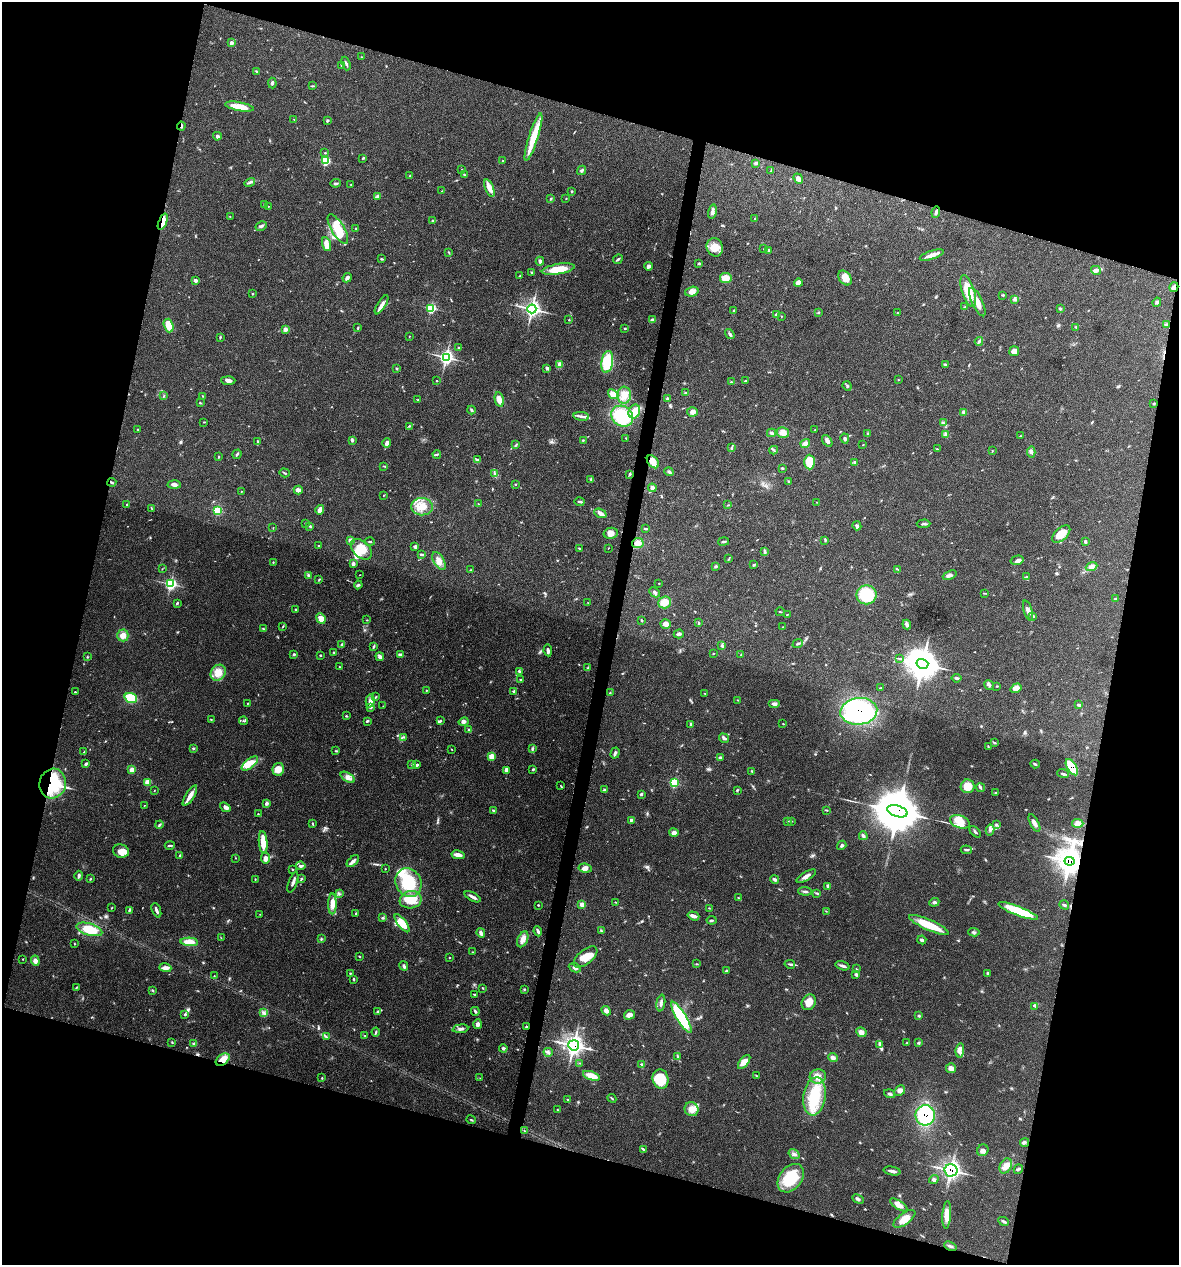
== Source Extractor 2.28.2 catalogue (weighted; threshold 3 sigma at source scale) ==
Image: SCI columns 121-4827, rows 1-5050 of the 5072 x 5054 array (HDU 1 of 3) = the unmasked area's bounding box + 8 px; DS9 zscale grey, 4 x 4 block average (1 PNG px = mean of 4 x 4 image px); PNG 1181 x 1267 px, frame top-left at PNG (2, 2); each listed source drawn as its Kron ellipse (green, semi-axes under 4 px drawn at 4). Shown black and unused: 31% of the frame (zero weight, under 3 of 4 exposures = <1% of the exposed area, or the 3 px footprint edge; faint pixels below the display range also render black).
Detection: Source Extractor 2.28.2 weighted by HDU 2 'WHT'. Background 0.0841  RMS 0.006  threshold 0.0268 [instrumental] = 3 sigma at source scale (4.5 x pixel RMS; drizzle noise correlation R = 1.50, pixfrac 1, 0.05/0.05 arcsec/px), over >= 5 px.
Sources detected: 554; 2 cosmic-ray / hot-pixel residue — neither listed nor drawn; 2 coinciding with a brighter row at this scale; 28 inside a brighter listed object's ellipse — not listed separately; of the other 522, all 500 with FLUX_AUTO >= 1.2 (the completeness limit of this list) listed and drawn (22 fainter detections not listed), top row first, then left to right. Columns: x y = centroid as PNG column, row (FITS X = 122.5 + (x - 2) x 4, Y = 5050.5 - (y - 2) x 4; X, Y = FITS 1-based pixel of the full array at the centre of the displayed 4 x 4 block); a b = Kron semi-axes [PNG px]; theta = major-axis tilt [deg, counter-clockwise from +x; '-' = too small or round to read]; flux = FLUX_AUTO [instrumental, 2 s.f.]
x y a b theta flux
231 43 3 3 - 8.6
361 57 2 2 - 1.3
346 63 7 2 -70 7.4
342 65 2 2 - 1.7
256 71 3 2 - 2.7
272 83 5 2 - 5.2
313 86 3 2 - 3.3
239 107 14 3 -10 66
294 119 2 2 - 1.3
327 120 2 2 - 5.7
181 126 4 2 - 6.3
217 136 4 4 - 7.3
533 137 25 4 72 100
325 153 2 2 - 2.3
363 158 3 2 - 3.1
326 161 3 3 - 86
503 161 3 2 - 2.5
755 163 2 2 - 2.4
462 170 2 2 - 1.3
582 170 5 3 - 5.9
771 170 2 2 - 1.5
464 175 3 2 - 3.9
410 176 4 2 - 3.7
798 179 5 3 - 16
250 182 5 2 - 5.4
336 183 5 2 - 5.3
351 184 2 2 - 1.3
489 188 9 4 -69 31
442 191 2 2 - 1.4
572 191 3 2 - 2.9
378 196 4 3 - 5.9
566 198 2 2 - 1.6
551 199 3 2 - 3.6
264 204 2 2 - 3.3
268 206 2 2 - 1.6
712 212 7 3 78 10
936 212 6 2 82 7.2
230 216 2 2 - 1.5
755 219 2 2 - 2.3
433 221 3 2 - 4.8
163 222 8 4 68 19
261 226 6 3 30 9.4
338 229 17 6 -59 120
356 229 2 2 - 2.7
327 244 7 4 -71 40
715 247 9 8 - 53
764 248 3 2 - 1.9
769 250 4 2 - 4.4
449 252 2 2 - 2
932 255 12 2 18 33
381 259 3 2 - 3.6
618 259 5 2 - 5.1
540 261 4 3 - 9
699 263 4 2 - 3.5
648 266 4 3 - 10
558 269 16 5 9 77
1096 270 5 4 - 9.1
532 273 3 2 - 2.6
520 276 4 2 - 2.5
347 278 5 3 - 11
726 278 6 5 - 44
845 278 8 5 -55 37
195 280 2 2 - 12
798 283 4 3 - 18
1174 287 5 3 - 17
968 291 16 6 -73 86
692 292 7 4 17 21
253 294 2 2 - 2.1
1003 295 3 2 - 3.2
1014 299 3 2 - 3.1
977 302 15 5 -65 39
1157 302 5 3 - 5.8
381 305 11 3 58 20
965 307 4 2 - 2.9
431 308 3 3 - 130
1060 308 4 2 - 3
532 309 4 4 - 560
734 311 3 3 - 4.2
818 312 3 2 - 2.8
898 313 2 2 - 1.5
776 315 4 3 - 6.6
781 316 2 2 - 1.5
569 320 2 2 - 2.2
652 320 2 2 - 13
1167 325 4 2 - 4
169 326 7 4 -73 46
1076 327 2 2 - 2
358 328 3 2 - 2.7
625 328 3 2 - 3.2
285 329 3 3 - 15
730 334 5 2 - 6.8
409 336 2 2 - 1.4
220 337 3 2 - 3
979 341 4 2 - 5.7
459 348 2 2 - 1.6
1014 351 5 5 - 18
446 357 4 4 - 410
607 362 11 5 80 150
945 364 3 2 - 2.3
559 365 4 3 - 6.2
396 368 3 2 - 2.6
547 368 4 3 - 7.5
228 380 7 3 -3 13
898 380 2 2 - 1.3
437 381 2 2 - 2.2
745 381 3 2 - 3.3
731 382 3 2 - 3.4
847 386 5 2 - 4.9
686 393 3 2 - 5.4
613 394 5 4 - 32
624 395 8 7 - 33
164 396 3 2 - 2.8
203 396 2 2 - 2.2
667 398 2 2 - 3.2
418 400 3 2 - 2.6
499 400 7 4 -78 25
200 403 2 2 - 3.2
1154 403 4 2 - 2.7
471 410 4 2 - 5.6
634 412 7 5 67 45
692 412 5 4 - 14
964 412 3 3 - 5.2
581 416 8 2 -6 11
622 416 11 9 -39 170
204 422 3 2 - 2
943 423 4 2 - 2.7
409 426 3 2 - 2.8
138 429 2 2 - 2.2
815 429 2 2 - 1.6
771 433 4 3 - 7.1
783 433 6 5 - 22
867 433 2 2 - 2.6
946 435 4 3 - 6.6
1020 436 3 2 - 1.4
626 438 3 2 - 2.4
845 439 5 2 - 6.3
352 440 4 2 - 6.5
583 440 2 2 - 3.5
257 441 3 2 - 2.7
827 441 7 3 -56 11
387 443 5 3 - 14
805 443 5 4 - 14
516 444 3 2 - 3
863 444 2 2 - 1.5
731 448 2 2 - 2
937 449 3 2 - 2.2
774 450 4 2 - 3.3
992 451 2 2 - 1.6
1031 452 5 3 - 8.2
237 454 5 2 - 6.2
437 454 4 2 - 5.7
218 457 3 2 - 2.3
478 459 3 2 - 3.1
653 462 7 5 -52 35
809 462 7 5 -87 74
855 462 4 3 - 4.4
384 466 4 2 - 2.8
782 468 3 2 - 3.4
669 472 5 3 - 6.1
285 473 5 2 - 4.8
495 474 2 2 - 2.7
629 474 4 2 - 4.2
591 479 3 2 - 4.2
788 481 2 2 - 2
112 482 4 2 - 5.2
174 484 7 3 -4 11
516 484 2 2 - 2.6
652 488 4 4 - 10
298 490 4 3 - 23
241 491 2 2 - 1.8
383 495 2 2 - 1.2
580 502 5 2 - 5.6
816 502 2 2 - 1.5
478 504 2 2 - 1.6
127 505 2 2 - 6.4
728 505 4 2 - 2.9
422 507 11 8 -3 60
152 509 3 2 - 2.3
320 510 5 3 - 23
218 511 3 2 - 120
600 513 6 3 -24 18
305 523 2 2 - 2.8
924 524 7 2 2 6.3
310 526 3 2 - 4.6
857 526 5 3 - 7.6
273 528 2 2 - 1.5
645 529 3 2 - 3.6
611 533 7 5 13 20
1061 534 11 6 42 51
351 540 3 3 - 13
825 540 4 2 - 3.4
1086 541 2 2 - 1.9
370 542 5 2 - 3.6
724 542 5 2 - 5.4
638 543 6 5 - 26
318 546 3 2 - 2.5
415 547 4 3 - 6.5
579 548 3 2 - 3
608 548 2 2 - 1.5
361 549 12 8 -43 60
765 552 4 3 - 5.6
421 554 3 2 - 7.3
729 559 3 2 - 2.3
1017 560 6 4 16 11
439 561 10 5 -61 32
273 562 2 2 - 2.3
353 564 3 3 - 11
754 565 3 2 - 3.3
716 567 3 2 - 3.4
1092 567 6 4 22 13
162 569 2 2 - 1.5
470 570 2 2 - 1.3
898 570 2 2 - 1.7
308 575 4 3 - 6.1
360 575 2 2 - 1.4
950 575 7 3 23 12
1026 577 3 2 - 2.2
319 580 2 2 - 2
659 583 2 2 - 1.6
171 584 3 3 - 260
358 585 4 3 - 6.5
655 592 6 3 -45 8
985 593 4 2 - 2.5
867 595 10 9 - 140
1116 598 4 2 - 2.4
665 602 6 6 - 40
177 603 3 2 - 3.9
588 603 2 2 - 1.5
296 609 3 2 - 5
1028 611 10 3 -73 16
780 612 4 2 - 2.6
787 614 2 2 - 1.6
1033 616 3 2 - 4.7
321 619 5 4 - 33
367 620 2 2 - 1.7
641 620 3 2 - 2.7
699 623 3 2 - 2.7
666 624 5 4 - 14
907 625 5 3 - 7.7
283 626 3 2 - 2.4
783 627 3 2 - 1.7
263 629 4 2 - 3.9
679 634 5 3 - 8.4
123 635 6 5 - 28
798 644 5 2 - 5.6
342 645 4 2 - 4.1
722 645 3 2 - 3.9
373 646 4 2 - 3.6
548 650 6 2 -80 10
334 652 3 2 - 3.4
713 653 3 2 - 1.7
294 654 3 2 - 5
320 655 2 2 - 4
401 655 4 3 - 9.8
741 655 3 2 - 2.8
87 657 3 2 - 2.7
380 657 4 3 - 12
899 659 2 2 - 1.4
922 664 6 5 - 5800
339 667 2 2 - 2
588 668 3 2 - 5.5
519 671 3 3 - 4.9
218 673 8 7 - 36
957 678 5 3 - 6
521 680 3 2 - 3.3
989 685 5 3 - 8.4
997 686 4 2 - 2.4
880 688 3 2 - 2.4
1016 688 6 4 34 25
426 690 2 2 - 2.2
514 691 3 3 - 5.3
75 692 2 2 - 2.1
610 693 2 2 - 1.7
705 693 2 2 - 2.1
375 697 3 2 - 3.9
131 698 6 5 - 120
738 700 2 2 - 1.3
370 701 7 4 80 15
248 703 2 2 - 2.4
774 704 6 3 0 11
1079 705 4 3 - 4.8
383 706 2 2 - 1.5
370 707 4 3 - 6
859 711 18 13 5 590
346 716 2 2 - 4.1
211 719 2 2 - 2.1
243 721 5 2 - 4.2
367 721 3 2 - 5.3
440 721 3 3 - 5.9
464 722 5 4 - 9
691 724 4 3 - 5.6
783 724 3 2 - 1.6
469 730 4 3 - 4.9
403 737 3 2 - 3.1
724 738 5 3 - 7.8
994 742 3 2 - 2.9
988 746 2 2 - 1.4
193 748 3 2 - 4.2
452 749 2 2 - 1.7
533 749 3 3 - 5.3
336 751 3 2 - 2.3
84 752 3 2 - 3.1
615 753 6 3 73 7.6
491 756 2 2 - 39
720 758 3 2 - 5.9
250 763 10 4 39 29
86 764 4 2 - 6.1
411 764 3 2 - 3.1
1035 764 4 2 - 5
417 765 3 2 - 5.8
1072 767 9 4 -59 110
278 769 6 6 - 32
533 769 3 2 - 5.2
132 770 3 2 - 28
506 770 4 3 - 15
752 771 3 2 - 2.8
1063 774 6 2 -20 6.5
348 777 8 4 -31 17
148 782 3 2 - 34
674 783 3 3 - 98
53 784 15 13 76 260
561 786 3 2 - 2.2
968 786 7 7 - 48
981 788 4 2 - 4.9
154 790 2 2 - 1.2
604 790 3 2 - 5.6
737 790 3 2 - 3.5
995 793 4 2 - 2
641 794 3 3 - 5.7
190 796 12 3 58 28
266 803 4 3 - 7.9
145 805 2 2 - 1.3
225 807 6 3 -41 15
494 810 4 2 - 6.3
826 810 4 2 - 3.5
897 811 10 5 -17 24000
258 814 3 2 - 2.7
631 820 3 3 - 4.6
787 821 3 2 - 3.4
791 821 3 2 - 3.3
960 822 10 6 -19 34
1034 823 10 3 -63 15
1078 823 6 4 -2 11
312 824 3 2 - 2.5
159 825 4 2 - 4.5
996 825 3 3 - 5.2
990 830 5 3 - 9
975 832 7 2 -44 6
674 833 5 4 - 14
863 836 4 3 - 7.2
263 842 11 4 -85 56
170 845 5 2 - 4.9
842 845 5 3 - 7
966 850 5 2 - 6.1
121 851 8 6 -17 24
180 855 3 2 - 3.6
458 855 6 2 -12 26
236 858 2 2 - 1.6
265 858 6 4 -88 18
353 861 7 3 42 13
1069 861 5 4 - 4000
301 866 5 3 - 9
585 868 6 4 -7 16
292 869 3 2 - 2.7
385 869 2 2 - 1.9
79 876 5 3 - 7.4
806 876 11 3 30 15
90 879 2 2 - 2.6
255 879 2 2 - 1.9
301 879 4 2 - 4
774 879 4 2 - 8.4
293 882 10 2 69 12
408 882 14 12 -63 150
828 886 4 3 - 6.5
805 891 7 2 -5 6.7
817 893 3 2 - 3.7
339 894 3 3 - 5.3
473 897 9 2 -28 16
738 898 4 2 - 2.8
411 900 11 8 10 64
616 902 3 2 - 2.2
934 902 5 3 - 7.2
332 904 10 4 89 35
538 905 2 2 - 2.6
582 905 3 2 - 18
1064 905 5 2 - 5.6
112 908 2 2 - 2.1
709 908 2 2 - 1.8
129 910 4 2 - 4.4
156 910 7 2 -68 11
826 911 2 2 - 1.2
1018 911 21 4 -21 150
260 914 2 2 - 1.4
356 914 3 2 - 2.8
693 916 6 2 -18 22
382 918 3 2 - 3.6
712 920 5 2 - 4.7
402 923 11 4 -53 67
929 925 21 5 -24 90
89 929 13 6 -16 86
538 931 5 2 - 9.2
601 931 2 2 - 2.6
974 932 6 2 -8 5.6
481 933 5 3 - 11
221 938 2 2 - 1.2
321 939 3 2 - 2.9
523 939 8 5 66 24
922 940 4 2 - 10
189 942 9 4 -3 42
75 944 3 2 - 2.2
473 952 2 2 - 1.7
359 957 4 2 - 2
585 957 14 7 39 50
449 958 2 2 - 1.8
23 959 2 2 - 1.6
35 961 5 4 - 14
697 964 3 2 - 1.9
790 964 5 2 - 6
404 966 5 3 - 7.6
843 966 7 3 -16 9.6
165 968 6 3 -16 16
575 968 6 3 -23 8.8
857 969 4 2 - 1.2
726 971 4 2 - 2.9
350 973 3 2 - 2.3
988 973 4 3 - 5.7
856 975 4 3 - 6.7
214 976 2 2 - 1.8
354 979 3 2 - 4
77 987 3 2 - 2.6
483 988 2 2 - 2.3
524 989 3 2 - 2.7
153 990 2 2 - 1.5
475 994 3 2 - 3.7
809 1002 8 6 60 38
661 1003 8 3 80 9.3
1035 1006 2 2 - 1.7
378 1011 3 2 - 3.4
475 1011 4 3 - 6.2
606 1011 5 4 - 14
263 1012 4 2 - 6.6
185 1014 3 2 - 4.3
629 1015 5 4 - 20
919 1016 4 2 - 3.5
681 1017 18 5 -58 260
477 1024 5 4 - 12
526 1027 3 2 - 4.2
460 1029 8 3 6 10
376 1032 4 2 - 4.9
861 1032 5 4 - 18
365 1036 2 2 - 2
326 1037 2 2 - 2.6
172 1042 2 2 - 2.5
907 1043 2 2 - 1.9
918 1043 2 2 - 2
194 1044 4 3 - 5.4
880 1044 3 2 - 6
574 1045 5 5 - 790
503 1048 4 3 - 6
960 1050 7 4 85 27
548 1052 4 3 - 7.4
678 1056 3 2 - 3.4
833 1058 5 4 - 10
223 1060 8 5 37 37
744 1062 8 3 50 34
580 1063 3 2 - 1.4
642 1064 3 2 - 3.7
951 1068 5 4 - 16
756 1075 2 2 - 1.7
591 1076 9 3 -19 47
818 1076 8 7 - 30
322 1078 2 2 - 2.2
480 1078 2 2 - 1.8
661 1079 10 8 -76 110
900 1091 6 4 48 13
889 1094 6 2 -20 6.8
814 1096 19 11 82 140
612 1098 5 2 - 3.4
568 1100 3 2 - 2.4
691 1109 7 6 - 32
558 1110 3 2 - 2.6
925 1115 10 9 - 280
471 1120 5 2 - 3.5
524 1130 2 2 - 1.6
1025 1142 5 3 - 6.1
643 1149 4 2 - 4.3
983 1150 6 5 - 12
794 1154 6 3 -34 8.5
1006 1166 8 5 62 23
1018 1169 5 2 - 5
951 1170 6 6 - 400
892 1171 8 2 -10 13
791 1178 16 11 51 130
934 1179 5 2 - 5.4
858 1199 6 3 -27 7.8
899 1205 10 4 -32 22
947 1215 14 4 86 34
904 1219 13 5 36 38
1004 1221 5 2 - 7.2
950 1246 6 2 -22 7.8
Overlapping masked pixels (flux is a lower limit): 14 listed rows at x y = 181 126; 163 222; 1174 287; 653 462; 859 711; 1072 767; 53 784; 897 811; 1069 861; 526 1027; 574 1045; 223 1060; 925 1115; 951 1170
Diffuse or blended objects may show on this block-average render without a row.